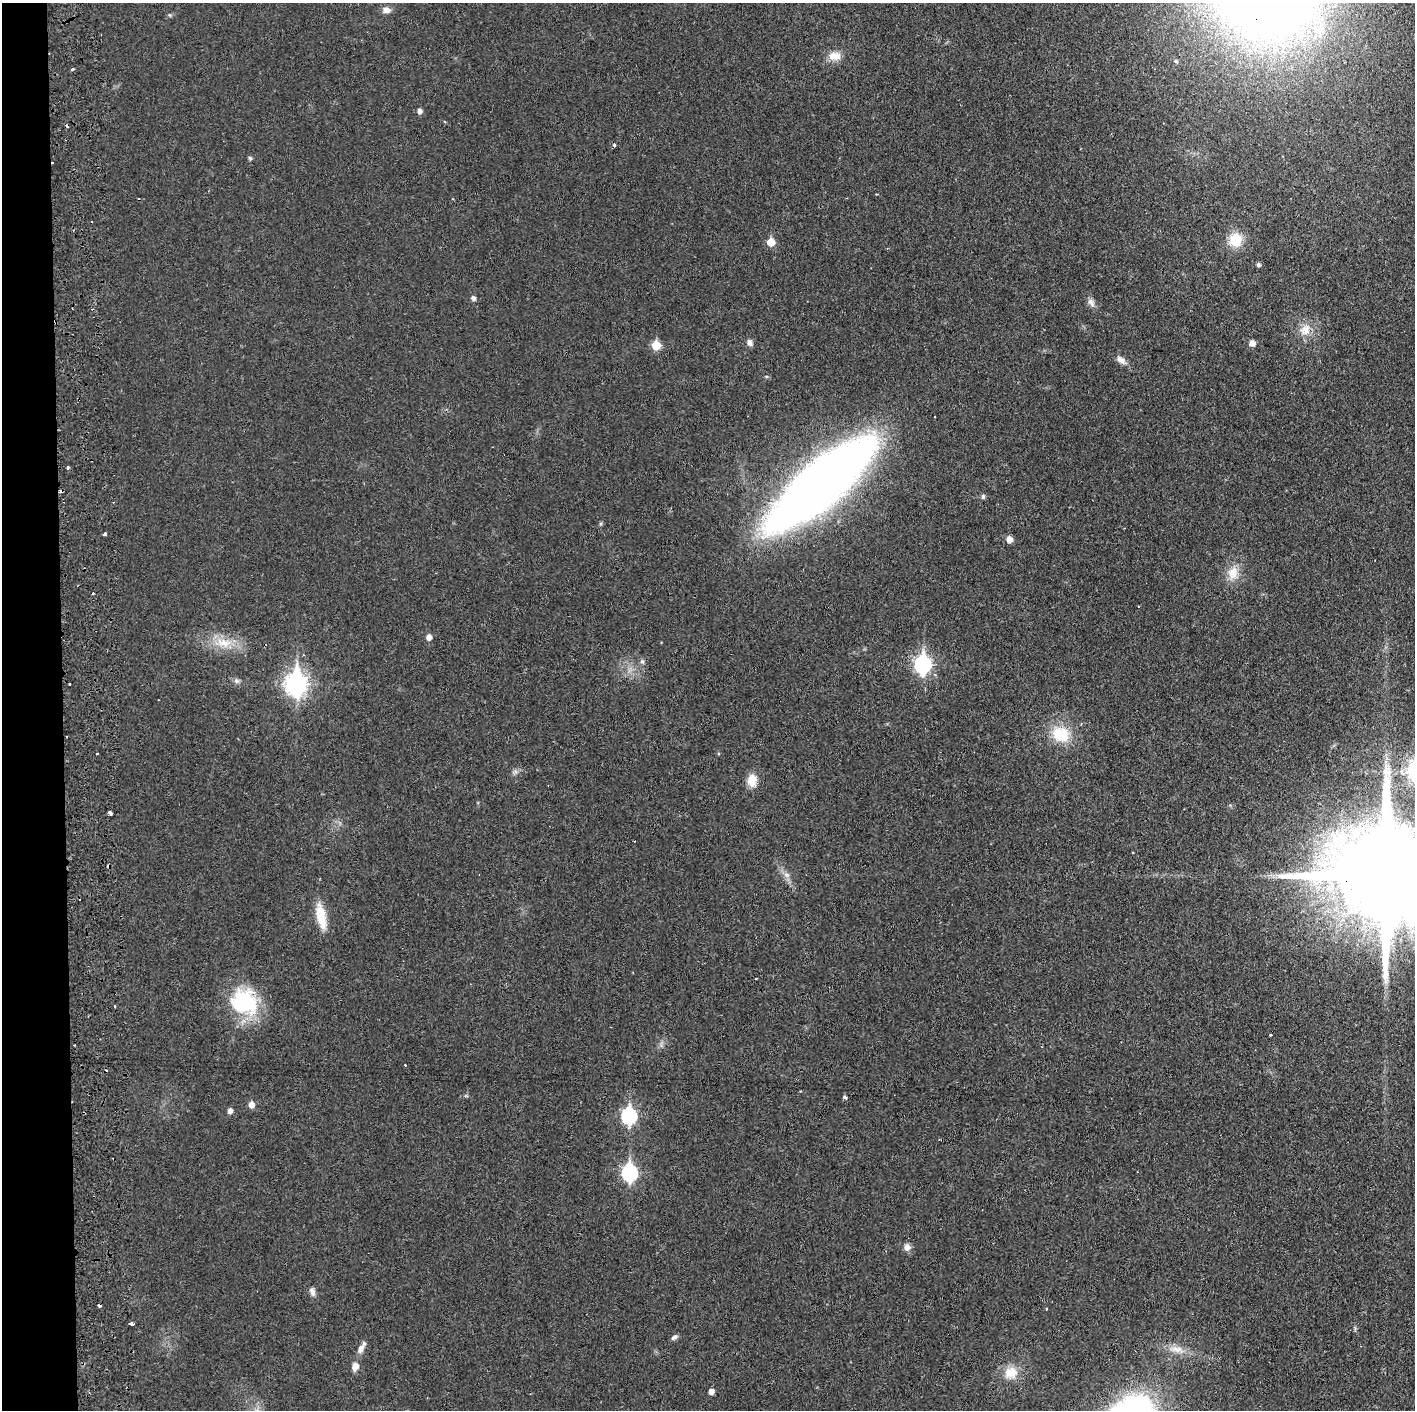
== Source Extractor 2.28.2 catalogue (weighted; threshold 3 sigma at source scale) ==
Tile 4 of 3 x 3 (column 1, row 2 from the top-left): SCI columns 62-1474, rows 1415-2822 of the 4364 x 4233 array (HDU 1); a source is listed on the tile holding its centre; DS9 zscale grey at full resolution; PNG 1417 x 1412 px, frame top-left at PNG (2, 3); no overlay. Shown black and unused: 4% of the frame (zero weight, under 2 of 3 exposures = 3% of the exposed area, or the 3 px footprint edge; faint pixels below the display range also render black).
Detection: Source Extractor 2.28.2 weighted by HDU 2 'WHT'; one run over the whole footprint, this tile lists its part. Background 0.0455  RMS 0.005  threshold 0.0224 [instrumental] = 3 sigma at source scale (4.5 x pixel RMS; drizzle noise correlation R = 1.50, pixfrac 1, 0.05/0.05 arcsec/px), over >= 5 px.
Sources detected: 66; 11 cosmic-ray / hot-pixel residue — not listed; the other 55 listed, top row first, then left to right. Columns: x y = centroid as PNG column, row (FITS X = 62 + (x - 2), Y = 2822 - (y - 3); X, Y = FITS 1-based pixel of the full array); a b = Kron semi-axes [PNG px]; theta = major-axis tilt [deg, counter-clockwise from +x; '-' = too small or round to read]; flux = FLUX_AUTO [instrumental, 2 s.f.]
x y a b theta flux
386 10 11 8 -1 2.8
835 56 17 11 5 5.5
1176 61 6 5 - 0.95
419 111 6 5 - 1.9
614 145 4 3 - 1
250 158 6 5 - 0.77
1235 240 16 15 - 11
771 242 5 5 - 9.4
1258 265 5 4 - 1.3
473 298 5 5 - 1.7
1091 302 13 7 -58 2.4
1305 330 18 15 52 7.4
750 342 8 7 - 1.9
1252 343 6 5 - 3.5
656 345 6 6 - 13
1121 360 15 8 -39 3
68 468 4 4 - 0.9
821 484 77 25 41 800
983 496 7 5 90 0.88
105 534 4 3 - 1.1
1009 539 6 5 - 4.4
1233 573 20 13 77 7.6
429 637 6 5 - 3
224 643 23 13 -10 11
642 661 6 5 - 1
923 664 9 7 88 120
237 681 8 6 -1 1.4
70 684 3 2 - 0.75
296 684 10 8 88 260
1061 734 25 21 -18 16
97 753 3 2 - 0.65
752 780 14 11 -89 6.3
110 813 4 3 - 3.6
786 875 7 4 -1 1.3
1385 875 37 25 -4 17000
321 916 28 10 -80 13
756 978 3 2 - 0.52
244 1002 31 26 -26 43
405 1065 2 2 - 0.34
844 1097 5 4 - 1.1
251 1104 6 5 - 3.5
230 1111 5 5 - 2.3
629 1116 8 7 - 81
629 1173 8 7 - 86
907 1247 9 9 - 2.7
312 1292 12 6 -67 2.2
99 1305 4 3 - 2.8
1046 1308 3 2 - 0.55
131 1323 4 3 - 9.3
674 1337 9 6 33 1.4
361 1349 14 7 64 3
1176 1349 23 8 -7 5.9
355 1367 10 8 77 3.4
1011 1373 20 17 10 8.7
711 1391 5 5 - 2.9
Overlapping masked pixels (flux is a lower limit): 2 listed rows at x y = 1385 875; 99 1305
Isophote crosses this tile's border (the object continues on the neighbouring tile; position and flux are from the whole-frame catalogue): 1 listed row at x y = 1385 875